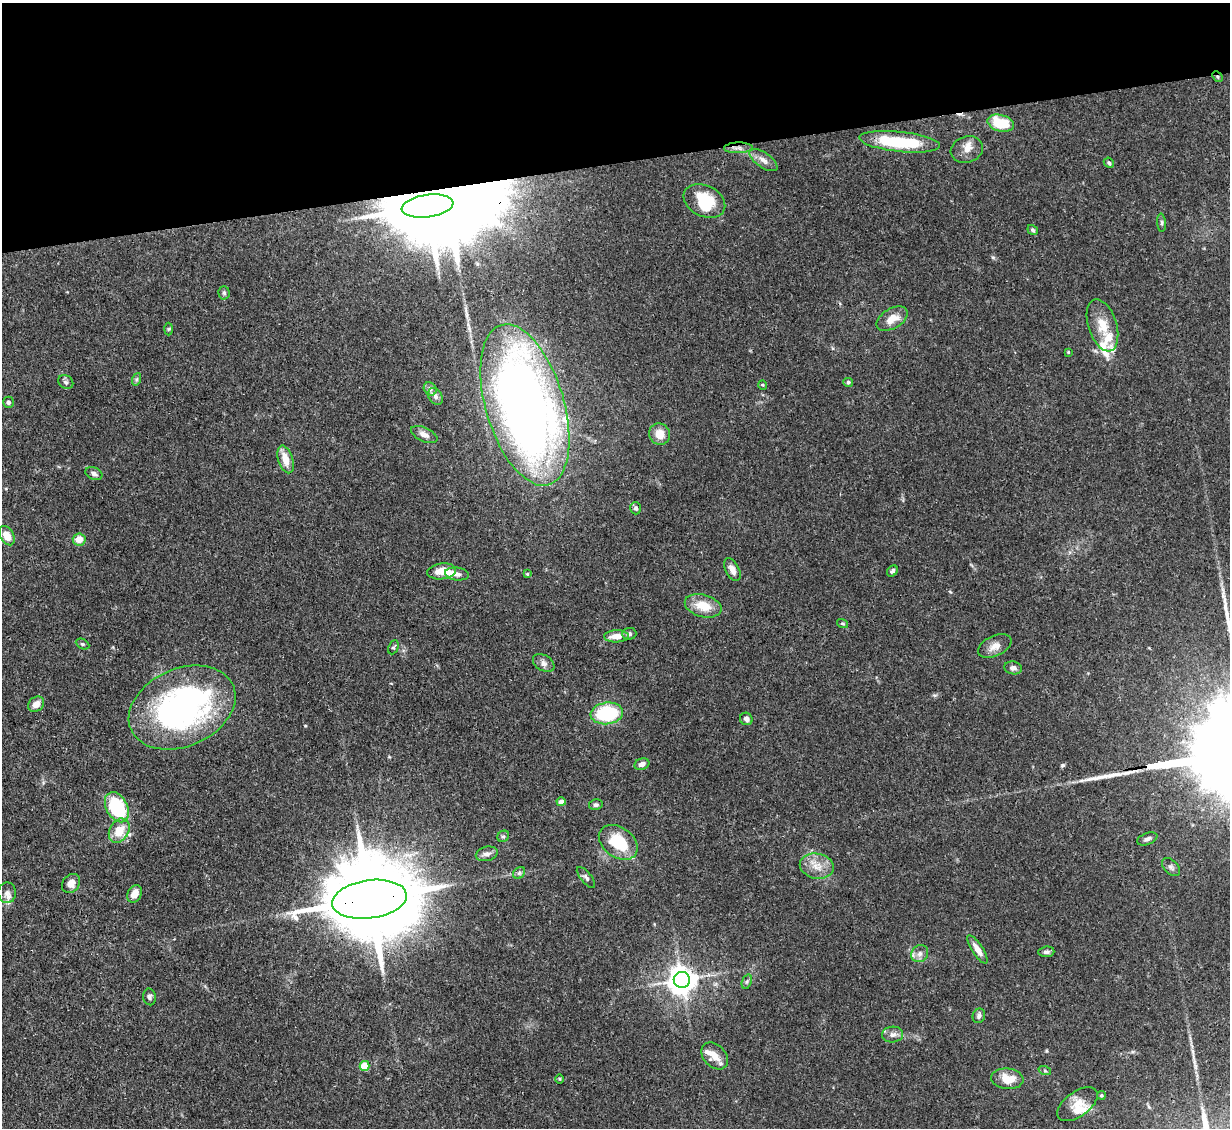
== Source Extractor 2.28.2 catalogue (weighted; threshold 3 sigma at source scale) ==
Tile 3 of 4 x 4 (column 3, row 1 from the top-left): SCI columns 2455-3682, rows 3627-4752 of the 4909 x 4883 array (HDU 1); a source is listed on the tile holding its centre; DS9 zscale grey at full resolution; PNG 1232 x 1130 px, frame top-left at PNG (2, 3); each listed source drawn as its Kron ellipse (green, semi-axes under 4 px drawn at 4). Shown black and unused: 14% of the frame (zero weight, under 3 of 4 exposures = <1% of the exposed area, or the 3 px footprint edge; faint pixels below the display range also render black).
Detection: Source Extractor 2.28.2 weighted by HDU 2 'WHT'; one run over the whole footprint, this tile lists its part. Background 0.142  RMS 0.0044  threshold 0.0199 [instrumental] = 3 sigma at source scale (4.5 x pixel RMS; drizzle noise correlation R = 1.50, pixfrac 1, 0.05/0.05 arcsec/px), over >= 5 px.
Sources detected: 95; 4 inside a brighter object's white glare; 1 cosmic-ray / hot-pixel residue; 1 long thin detection or spike segment (spike, bleed or trail) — neither listed nor drawn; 8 inside a brighter listed object's ellipse — not listed separately; the other 81 listed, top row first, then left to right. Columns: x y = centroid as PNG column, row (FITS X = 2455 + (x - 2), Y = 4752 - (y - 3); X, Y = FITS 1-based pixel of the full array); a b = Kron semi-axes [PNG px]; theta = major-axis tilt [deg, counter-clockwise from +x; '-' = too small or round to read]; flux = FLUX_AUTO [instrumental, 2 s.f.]
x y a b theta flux
1217 77 6 4 -46 0.75
1001 123 13 8 -15 17
900 142 40 10 -6 28
738 148 14 5 1 2.3
967 150 16 13 16 4.3
763 160 16 7 -35 3
1109 163 5 4 - 0.87
704 201 22 15 -26 17
428 206 26 11 8 4700
1162 223 9 4 -86 0.82
1033 230 5 4 - 0.87
224 293 7 5 -88 0.92
892 319 17 10 30 6.1
1102 325 27 14 -72 9.8
168 329 6 4 88 0.6
1068 352 3 3 - 0.38
137 379 6 4 71 0.76
66 382 8 6 -34 1.1
848 382 5 4 - 0.81
763 385 5 3 - 0.44
430 389 7 6 - 1.2
435 396 9 6 -57 1.9
9 402 5 5 - 1.1
525 405 83 39 -73 400
424 434 14 7 -25 2.5
660 434 11 10 - 6.1
286 459 14 7 -72 6.1
94 474 9 6 -22 1.7
636 508 6 5 - 1.2
7 536 10 7 -60 6
79 539 6 6 - 5.3
732 569 12 6 -62 3
442 571 14 8 6 6.3
892 571 6 5 - 1.1
457 574 12 6 -6 1.8
527 574 4 3 - 0.48
703 606 19 11 -15 9
842 623 6 4 -17 0.7
629 634 7 6 - 1.4
616 636 12 6 2 4.6
82 644 7 5 -26 0.83
995 646 18 10 24 4
393 647 7 5 64 0.75
544 663 12 7 -32 2.3
1013 668 9 6 -9 1.8
36 704 9 7 38 3.6
182 708 56 39 23 130
607 713 16 11 6 31
746 719 6 6 - 1.5
642 764 8 5 20 2.2
561 802 4 4 - 3.1
596 805 7 5 13 1.1
117 807 16 10 -62 35
119 831 13 9 59 8.7
503 836 6 5 - 0.91
1147 839 10 6 22 1.8
618 842 21 15 -36 20
487 854 11 7 13 2.3
817 866 17 12 -11 6.5
1171 867 11 7 -45 1.5
519 873 7 5 44 0.96
586 877 13 5 -50 1.3
71 883 10 8 50 4
7 893 10 9 - 2.6
135 894 9 6 62 4.5
369 899 37 19 8 8900
978 949 16 5 -56 3.7
1046 952 8 5 5 1.4
920 954 9 8 - 2.2
682 980 8 8 - 590
747 982 7 4 71 0.97
150 997 8 6 -78 1.2
979 1016 7 6 - 1.3
893 1035 10 8 4 2.3
715 1056 15 11 -46 5.9
365 1066 5 5 - 13
1045 1071 6 4 -19 0.67
560 1079 5 3 - 0.44
1007 1079 16 10 -7 7.7
1101 1095 4 4 - 0.61
1077 1104 23 12 36 7
Overlapping masked pixels (flux is a lower limit): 4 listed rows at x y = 1217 77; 738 148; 428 206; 369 899
Unlisted compact peaks at least as high as the median listed source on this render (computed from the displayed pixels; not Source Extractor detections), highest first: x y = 1063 765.